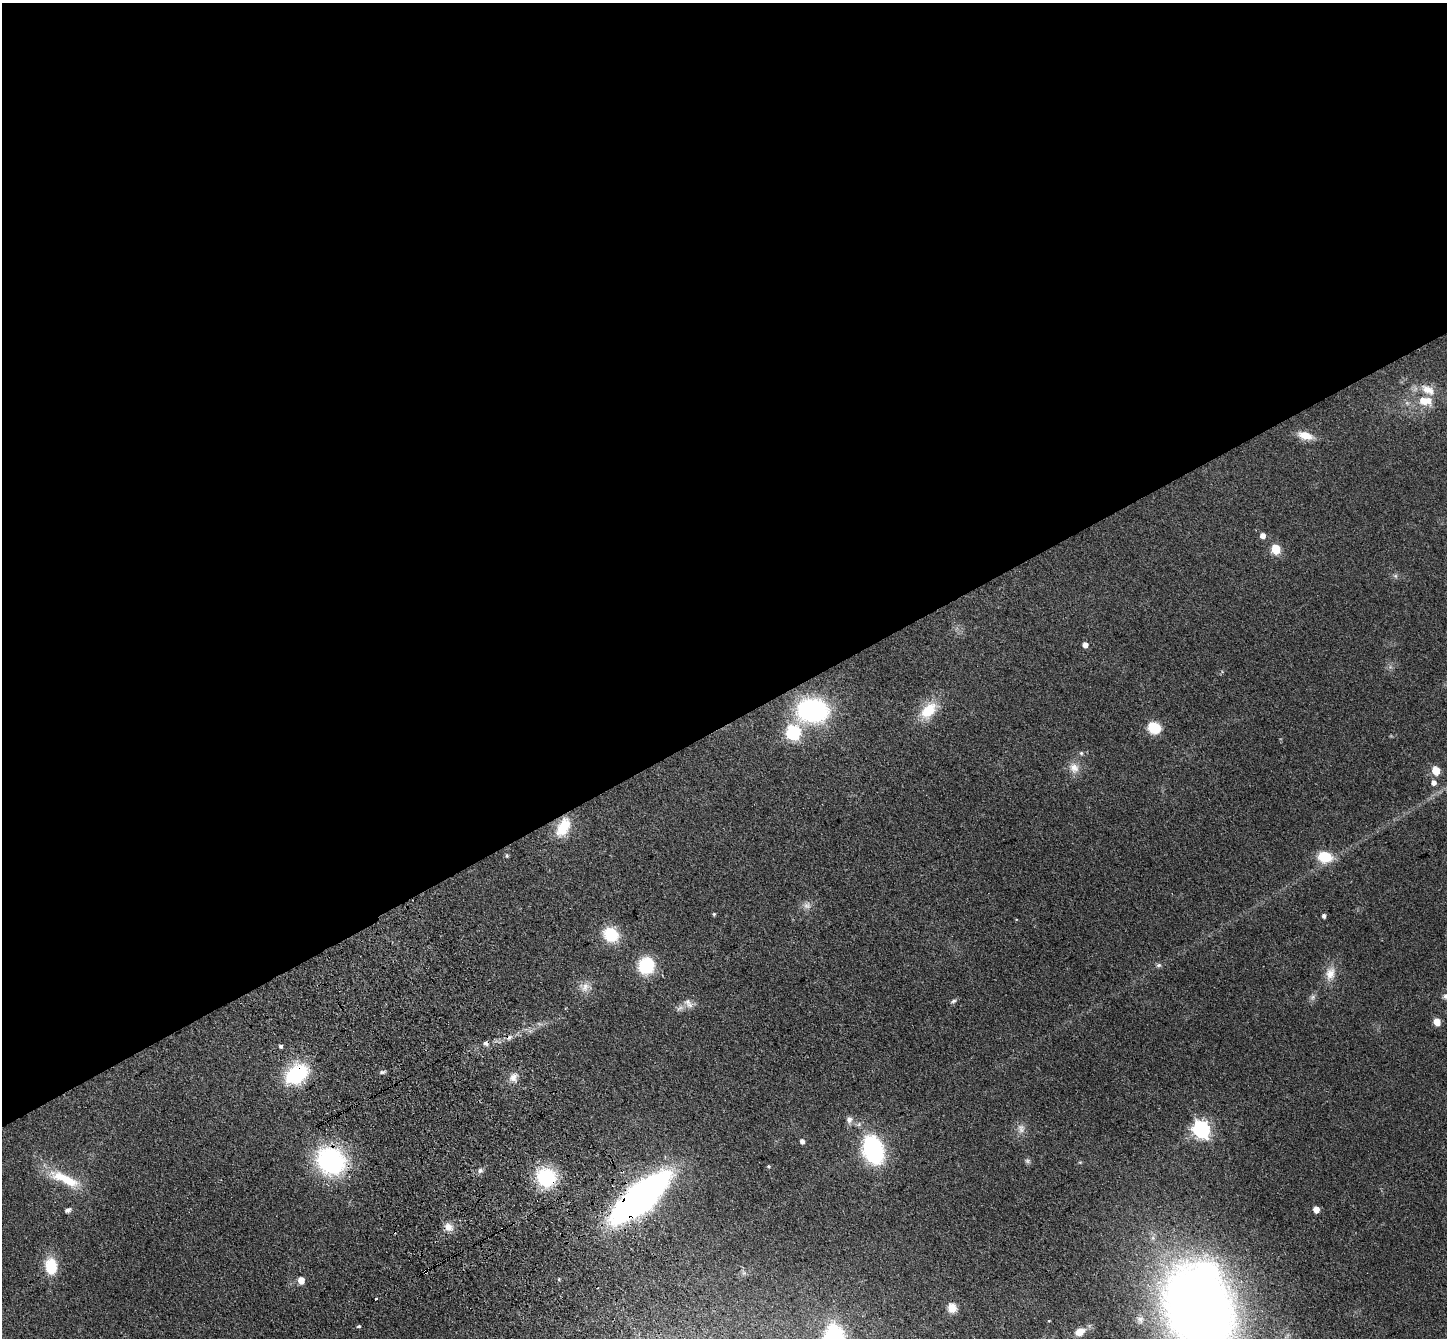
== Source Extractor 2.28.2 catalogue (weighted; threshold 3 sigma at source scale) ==
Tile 2 of 4 x 4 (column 2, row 1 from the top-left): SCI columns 1549-2993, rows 4232-5567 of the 5985 x 5924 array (HDU 1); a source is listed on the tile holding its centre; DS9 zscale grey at full resolution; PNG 1449 x 1340 px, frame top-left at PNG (2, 3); no overlay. Shown black and unused: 54% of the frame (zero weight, under 3 of 4 exposures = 6% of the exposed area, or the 3 px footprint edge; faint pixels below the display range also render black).
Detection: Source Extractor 2.28.2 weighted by HDU 2 'WHT'; one run over the whole footprint, this tile lists its part. Background 0.14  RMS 0.0076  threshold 0.0344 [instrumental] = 3 sigma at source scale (4.5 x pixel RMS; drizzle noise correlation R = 1.50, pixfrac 1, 0.05/0.05 arcsec/px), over >= 5 px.
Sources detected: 65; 1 too faint to see at this stretch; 2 inside a brighter object's white glare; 3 cosmic-ray / hot-pixel residue — not listed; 1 inside a brighter listed object's ellipse — not listed separately; the other 58 listed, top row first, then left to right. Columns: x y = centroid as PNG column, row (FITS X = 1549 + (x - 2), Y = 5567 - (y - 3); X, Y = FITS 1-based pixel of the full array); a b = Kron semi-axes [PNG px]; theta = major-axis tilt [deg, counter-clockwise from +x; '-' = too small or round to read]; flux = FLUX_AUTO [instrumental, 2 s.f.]
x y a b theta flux
1425 401 22 13 -7 16
1305 435 16 8 -16 12
1262 535 5 5 - 4.9
1276 549 6 5 - 35
1395 576 6 6 - 1.6
1085 645 5 5 - 4.7
812 710 29 22 -2 120
928 710 25 15 47 22
1154 728 9 8 - 28
793 732 7 6 - 110
1081 753 5 5 - 1.2
1074 768 14 12 -66 7.5
1436 771 5 5 - 20
1433 782 6 5 - 3.7
563 827 23 13 65 21
507 855 6 4 -89 1.2
1325 857 16 12 -11 21
807 905 10 9 - 4.1
714 914 4 4 - 0.97
1324 916 5 4 - 2.1
611 934 17 15 -33 25
646 965 14 12 70 44
1159 965 8 5 15 1.7
1330 974 20 12 76 9.6
585 987 15 10 63 6.5
1313 997 9 6 28 2.2
954 1001 7 5 27 1.7
688 1003 15 8 -54 4.8
679 1008 12 5 35 2.7
1437 1022 5 5 - 12
280 1046 4 4 - 1.5
382 1072 7 4 25 1.4
296 1074 22 15 35 61
513 1077 13 10 56 5.9
849 1119 10 8 -88 3.7
1021 1128 14 10 -74 4.9
1201 1129 8 7 - 260
802 1141 5 4 - 3
873 1150 25 17 -72 96
331 1161 28 24 -37 110
769 1166 5 4 - 1
480 1170 7 7 - 2.2
546 1177 21 19 -28 46
65 1179 43 12 -25 28
640 1198 39 15 42 530
1316 1209 5 4 - 9
68 1210 8 5 26 2.5
448 1227 13 10 -34 5.8
51 1266 17 12 -87 24
425 1272 4 3 - 1.5
559 1279 4 4 - 0.77
301 1280 5 5 - 9.8
376 1299 3 3 - 1.8
952 1308 10 9 - 8.9
1199 1308 65 48 -63 960
1140 1319 10 9 - 4
359 1326 4 3 - 1.7
1080 1332 12 9 29 8.6
Overlapping masked pixels (flux is a lower limit): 7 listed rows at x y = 296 1074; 331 1161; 546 1177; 65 1179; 640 1198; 425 1272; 1199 1308
Isophote crosses this tile's border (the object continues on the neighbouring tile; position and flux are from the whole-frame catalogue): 1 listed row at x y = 1199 1308